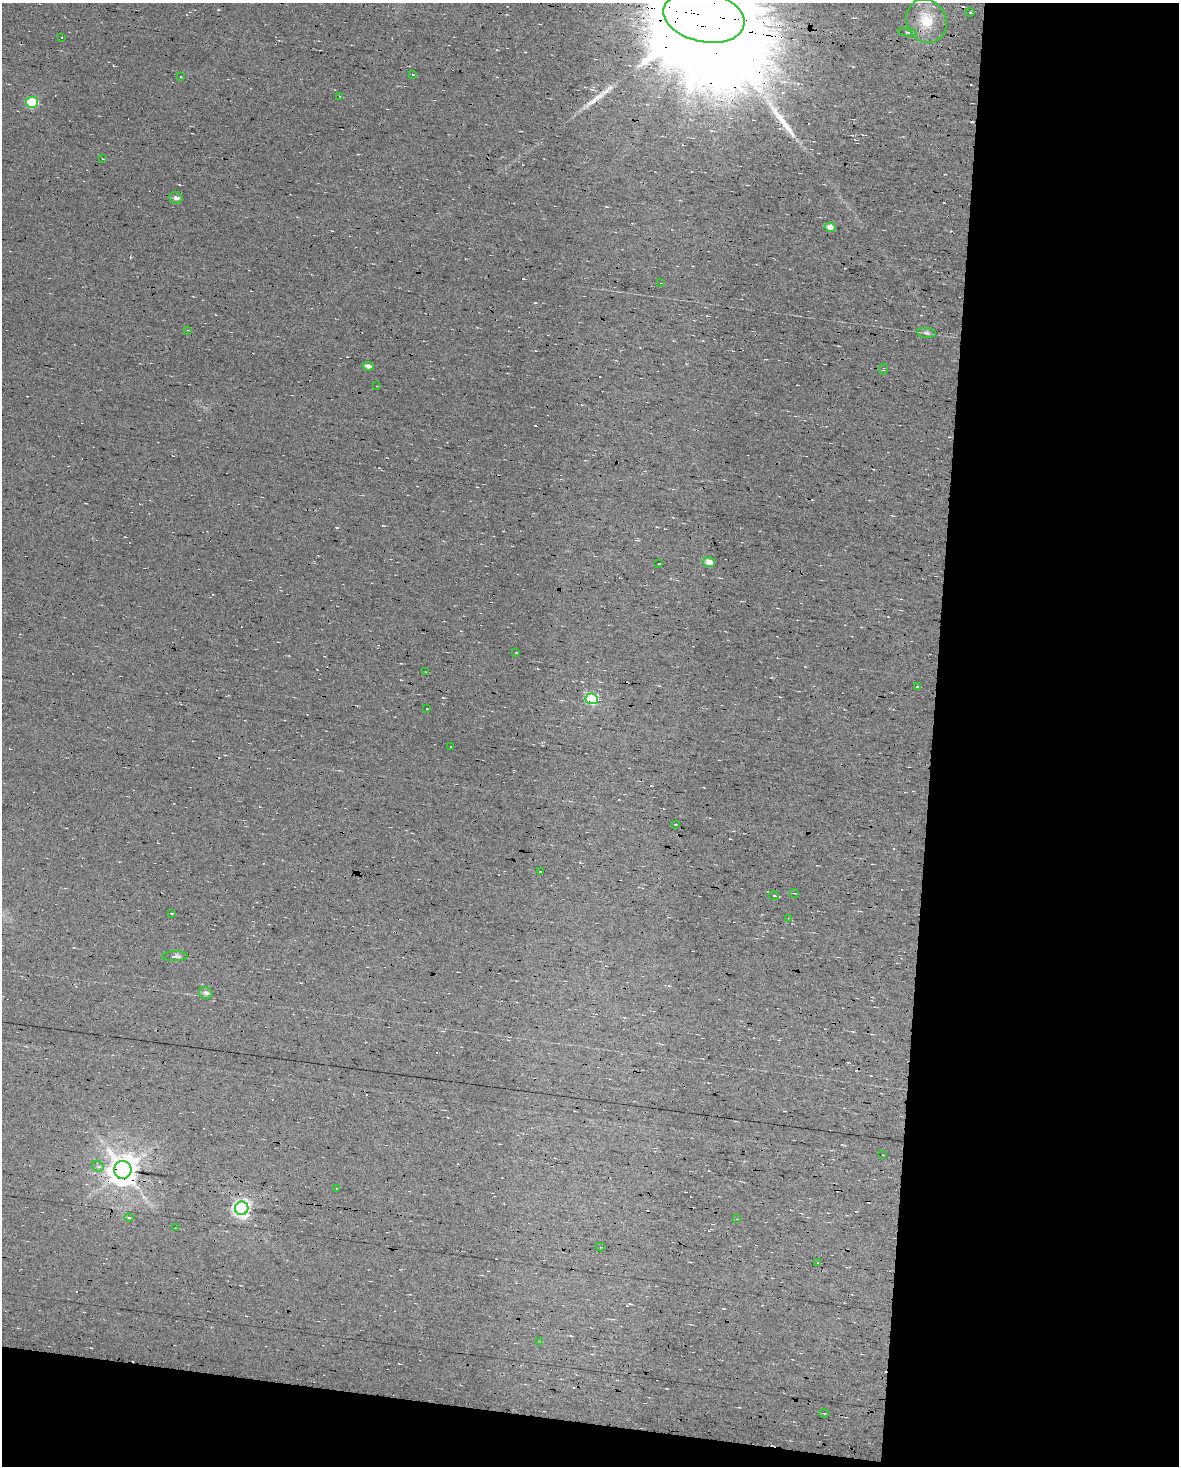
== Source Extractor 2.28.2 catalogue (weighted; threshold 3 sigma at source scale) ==
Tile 6 of 2 x 3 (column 2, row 3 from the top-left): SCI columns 1397-2573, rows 1-1464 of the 2822 x 4392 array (HDU 1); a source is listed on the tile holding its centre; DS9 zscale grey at full resolution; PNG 1181 x 1468 px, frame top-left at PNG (2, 3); each listed source drawn as its Kron ellipse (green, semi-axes under 4 px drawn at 4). Shown black and unused: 24% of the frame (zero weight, under 7 of 13 exposures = <1% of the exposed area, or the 3 px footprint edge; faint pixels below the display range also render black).
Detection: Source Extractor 2.28.2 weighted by HDU 2 'WHT'; one run over the whole footprint, this tile lists its part. Background 0.0194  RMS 0.007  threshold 0.0287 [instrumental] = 3 sigma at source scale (4.09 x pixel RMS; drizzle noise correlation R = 1.36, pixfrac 0.8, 0.0396/0.0396 arcsec/px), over >= 5 px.
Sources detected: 83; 35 cosmic-ray / hot-pixel residue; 2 long thin detections or spike segments (spike, bleed or trail) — neither listed nor drawn; the other 46 listed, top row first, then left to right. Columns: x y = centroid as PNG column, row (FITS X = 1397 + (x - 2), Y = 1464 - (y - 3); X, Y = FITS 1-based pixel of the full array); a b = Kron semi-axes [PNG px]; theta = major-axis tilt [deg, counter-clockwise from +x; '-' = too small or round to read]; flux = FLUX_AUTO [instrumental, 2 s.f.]
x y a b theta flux
970 12 4 3 - 0.59
704 17 41 24 -12 55000
926 21 22 19 -64 18
907 32 9 3 -7 2.2
62 37 2 2 - 0.39
413 75 4 2 - 0.92
181 77 3 2 - 0.42
340 96 3 2 - 0.48
32 102 6 5 - 51
103 159 3 2 - 0.65
176 198 6 5 - 2.5
830 227 5 4 - 7
661 283 4 3 - 0.48
187 330 3 3 - 0.55
927 333 9 5 -6 1.6
368 366 5 4 - 2.7
883 369 5 3 - 0.55
377 386 2 2 - 0.49
709 562 6 5 - 6.1
659 564 3 2 - 0.4
516 652 3 2 - 0.48
425 672 3 2 - 0.51
917 687 4 3 - 1.4
592 699 6 5 - 61
427 708 3 3 - 1.3
451 747 3 2 - 0.33
675 824 4 2 - 0.49
540 872 3 2 - 0.38
794 893 4 2 - 0.54
774 896 5 3 - 3.6
171 913 3 2 - 0.62
789 918 3 3 - 0.58
175 956 13 5 2 2.3
206 993 7 6 - 2.7
883 1155 3 2 - 0.46
98 1166 6 5 - 1.5
123 1170 9 8 - 1100
336 1189 3 2 - 0.58
242 1208 7 6 - 250
129 1218 5 3 - 0.72
737 1219 4 3 - 0.54
176 1228 2 2 - 0.45
600 1247 4 4 - 0.73
818 1262 3 3 - 0.73
539 1341 4 2 - 0.54
824 1413 4 3 - 0.54
Overlapping masked pixels (flux is a lower limit): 4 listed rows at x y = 704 17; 592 699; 123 1170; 242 1208
Isophote crosses this tile's border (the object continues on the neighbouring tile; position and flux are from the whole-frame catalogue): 1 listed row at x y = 704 17
Unlisted compact peaks at least as high as the median listed source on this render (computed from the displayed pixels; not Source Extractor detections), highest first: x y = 337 528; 383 525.